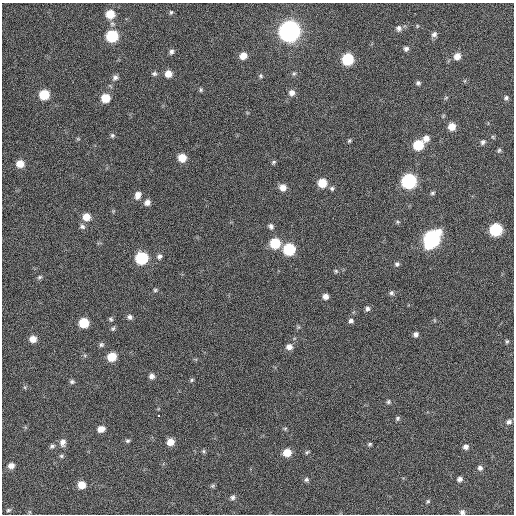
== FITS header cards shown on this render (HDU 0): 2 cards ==
NAXIS1  =                  512 / Axis length
NAXIS2  =                  512 / Axis length

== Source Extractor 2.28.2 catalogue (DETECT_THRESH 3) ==
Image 512 x 512 px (HDU 0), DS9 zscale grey, 1 PNG px = 1 image px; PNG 516 x 516 px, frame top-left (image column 1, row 512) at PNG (2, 3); no overlay
Background 379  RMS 19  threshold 56.3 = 3 sigma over >= 5 px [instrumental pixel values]
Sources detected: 99; all 99 listed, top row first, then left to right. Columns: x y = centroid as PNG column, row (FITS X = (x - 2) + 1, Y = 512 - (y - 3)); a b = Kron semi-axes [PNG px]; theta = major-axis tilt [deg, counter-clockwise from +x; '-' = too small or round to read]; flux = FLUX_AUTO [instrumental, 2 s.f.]
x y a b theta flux
171 12 6 4 74 1800
110 14 8 8 - 22000
417 26 5 3 - 1200
399 28 8 7 - 4600
289 31 9 9 - 900000
434 34 7 6 - 4000
112 36 8 7 - 75000
406 49 6 6 - 3600
171 52 6 5 - 3500
243 56 7 7 - 12000
457 56 8 7 - 10000
348 59 7 7 - 71000
294 73 6 5 - 2100
154 74 7 5 8 2800
168 74 7 7 - 12000
261 76 6 6 - 2300
115 77 8 7 - 4300
418 83 6 5 - 2700
201 90 6 4 -90 1900
292 93 7 7 - 6300
44 94 7 7 - 38000
105 98 7 7 - 23000
446 98 6 4 20 1400
506 98 7 6 - 2800
452 127 7 7 - 14000
112 135 6 6 - 2400
426 138 7 7 - 9100
78 139 6 3 -18 1300
349 141 6 4 62 1700
483 142 7 5 47 3700
418 145 7 7 - 44000
499 150 7 5 72 2200
182 158 7 7 - 19000
273 162 6 4 41 2000
20 164 7 7 - 15000
409 181 8 8 - 190000
322 183 7 7 - 24000
283 188 8 7 - 8900
332 188 6 6 - 2600
432 193 6 5 - 2300
138 195 9 7 71 7400
147 202 8 7 - 5800
86 217 8 7 - 14000
397 222 6 5 - 1800
271 226 6 6 - 3900
82 227 8 6 -17 3400
496 230 8 7 - 100000
432 239 10 8 53 330000
275 243 8 8 - 43000
289 249 7 7 - 78000
159 256 7 6 - 3800
141 258 8 7 - 98000
397 264 6 6 - 2800
336 271 5 5 - 2000
40 277 7 4 27 2200
155 290 5 4 - 1800
391 293 6 6 - 2900
325 296 6 6 - 6200
367 309 7 6 - 3700
130 317 7 6 - 3700
111 319 6 4 -41 2000
351 321 7 6 - 3400
84 323 7 7 - 36000
113 329 7 4 48 2200
416 334 6 5 - 4000
33 339 7 6 - 11000
507 341 6 4 73 1800
101 345 6 6 - 2800
289 347 7 7 - 7100
112 357 7 7 - 26000
152 376 7 6 - 5100
192 380 5 4 - 1900
72 382 7 6 - 2700
388 402 6 5 - 2300
158 416 3 2 - 1600
398 418 6 5 - 2300
509 422 8 6 39 4100
101 429 7 6 - 9500
285 429 5 5 - 1700
127 441 6 5 - 2400
62 442 10 8 84 7000
170 442 7 6 - 13000
370 444 6 4 17 1800
52 446 7 5 29 2800
466 447 7 6 - 4700
203 451 6 5 - 1800
307 452 6 4 44 1700
287 453 7 7 - 18000
61 456 6 5 - 2100
11 466 7 6 - 7000
480 468 6 6 - 3900
460 479 6 5 - 4300
306 480 6 5 - 2500
81 485 7 7 - 15000
213 486 7 5 21 2000
232 497 7 6 - 3300
428 501 6 5 - 1700
8 510 6 4 26 1700
462 512 6 6 - 3500
At the frame edge (FLAGS 8, measured only in part): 1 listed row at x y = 462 512